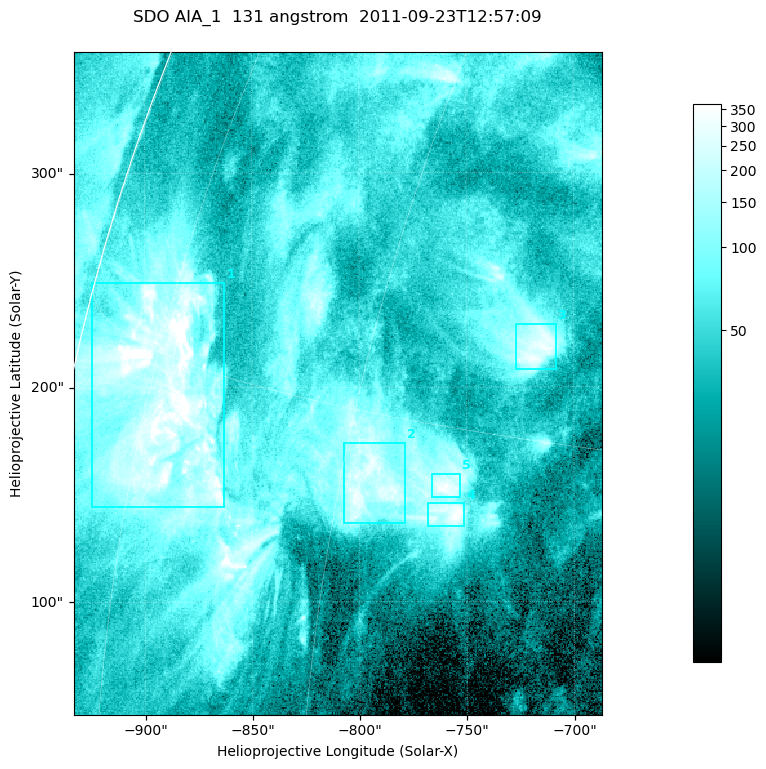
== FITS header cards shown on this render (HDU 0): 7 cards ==
TELESCOP= 'SDO     '           /
INSTRUME= 'AIA_1   '           /
WAVELNTH=                  131 /
WAVEUNIT= 'angstrom'           /
DATE-OBS= '2011-09-23T12:57:09.62' /
CTYPE1  = 'HPLN-TAN'           /
CTYPE2  = 'HPLT-TAN'           /

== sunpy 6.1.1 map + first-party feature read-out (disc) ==
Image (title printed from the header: SDO AIA_1  131 angstrom  2011-09-23T12:57:09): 410 x 514 px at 0.601 arcsec/px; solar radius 956 arcsec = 1592 px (partial field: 2.5% of the solar disc is inside the frame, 96% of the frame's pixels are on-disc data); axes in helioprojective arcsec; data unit not stated in the header (colour bar unlabelled)
Pointing: header CRPIX1/2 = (2043.14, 2045.51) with CRVAL1/2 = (0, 0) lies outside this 410 x 514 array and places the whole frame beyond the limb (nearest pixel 1.41 R_sun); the SolarSoft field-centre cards XCEN/YCEN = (-810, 201.8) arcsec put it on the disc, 1307 arcsec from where CRPIX/CRVAL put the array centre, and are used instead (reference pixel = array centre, CRVAL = XCEN/YCEN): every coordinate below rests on XCEN/YCEN
Orientation: roll -0.139 deg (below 1 deg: not rotated)
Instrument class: DISC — disc imager (sunpy class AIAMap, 131 A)
Bright regions (active regions / flare kernels): reference = the on-disc median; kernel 3 px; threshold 5 sigma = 158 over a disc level ~47.9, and >= 1.15x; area >= 210 px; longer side >= 5 px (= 3 arcsec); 5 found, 5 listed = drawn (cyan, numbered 1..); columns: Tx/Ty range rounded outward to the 2 arcsec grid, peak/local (2 s.f.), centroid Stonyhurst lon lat
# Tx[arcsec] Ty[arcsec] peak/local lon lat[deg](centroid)
1 -926..-862 144..250 16 -74 +14
2 -808..-778 136..174 6.8 -58 +13
3 -728..-708 208..230 7 -52 +18
4 -768..-750 134..146 7.9 -54 +13
5 -766..-752 148..160 7.4 -55 +13
Off-limb structures (1.02-1.3 R_sun): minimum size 105 px: none found